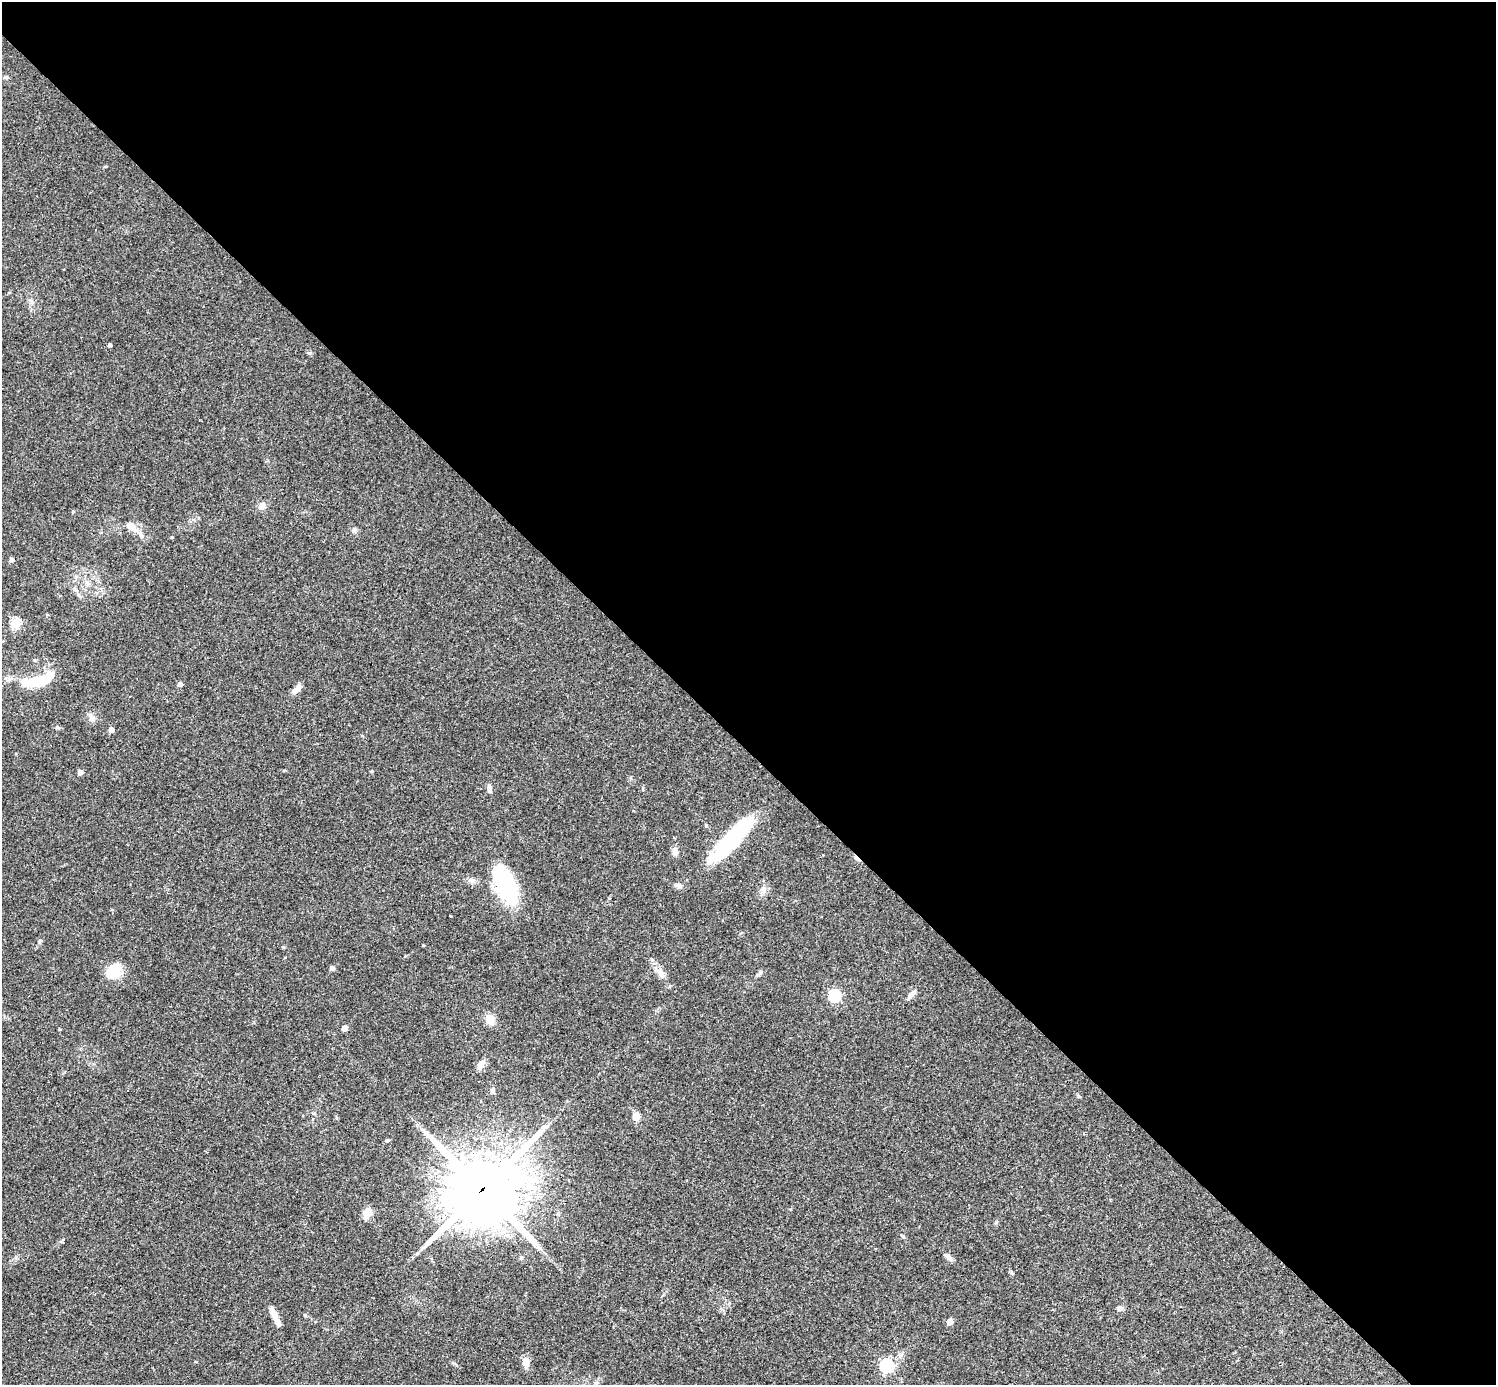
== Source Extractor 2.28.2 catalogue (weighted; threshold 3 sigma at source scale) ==
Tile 8 of 4 x 4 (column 4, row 2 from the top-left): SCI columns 4484-5977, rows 3060-4442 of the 5977 x 5977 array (HDU 1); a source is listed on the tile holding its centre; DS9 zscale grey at full resolution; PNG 1498 x 1387 px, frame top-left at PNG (2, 2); no overlay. Shown black and unused: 54% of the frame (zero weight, under 3 of 4 exposures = <1% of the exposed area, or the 3 px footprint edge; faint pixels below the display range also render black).
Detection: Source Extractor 2.28.2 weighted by HDU 2 'WHT'; one run over the whole footprint, this tile lists its part. Background 0.0358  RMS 0.0044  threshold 0.0196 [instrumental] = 3 sigma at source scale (4.5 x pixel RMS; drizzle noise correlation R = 1.50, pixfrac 1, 0.05/0.05 arcsec/px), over >= 5 px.
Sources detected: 62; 2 inside a brighter object's white glare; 5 cosmic-ray / hot-pixel residue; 1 long thin detection or spike segment (spike, bleed or trail) — not listed; the other 54 listed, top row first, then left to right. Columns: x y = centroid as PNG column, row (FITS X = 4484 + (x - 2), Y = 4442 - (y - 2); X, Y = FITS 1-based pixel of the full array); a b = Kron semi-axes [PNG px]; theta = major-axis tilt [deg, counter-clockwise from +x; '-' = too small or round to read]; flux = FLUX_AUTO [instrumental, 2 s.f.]
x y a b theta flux
6 77 6 5 - 0.72
110 345 4 4 - 1.1
309 353 6 5 - 0.67
262 506 11 8 54 2.3
132 527 18 8 -39 4.7
354 530 6 6 - 1.1
172 537 4 3 - 0.39
12 559 5 4 - 1.5
88 583 7 6 - 1.3
15 623 5 5 - 27
37 681 23 10 8 18
180 684 4 4 - 1.8
297 689 14 7 46 2.5
91 717 11 7 -57 1.9
57 727 6 4 -17 0.73
111 730 4 4 - 3.8
80 772 4 4 - 2.5
489 788 12 5 -79 1.3
706 826 4 4 - 0.48
730 839 68 17 45 38
127 844 2 2 - 0.3
675 851 9 6 -77 2.4
472 880 11 7 -21 1.8
505 885 50 23 -67 28
763 890 11 6 -82 2
450 916 3 3 - 5.2
40 941 6 5 - 0.64
423 945 3 3 - 0.31
332 968 6 5 - 1
114 972 19 15 31 9.2
760 972 8 5 63 0.93
661 974 17 8 -61 3.6
911 994 15 5 48 2
834 996 6 6 - 56
490 1019 11 9 -69 5.5
344 1028 4 4 - 4.2
59 1029 4 3 - 0.38
481 1064 15 6 53 2.6
127 1090 3 2 - 0.37
492 1090 7 5 61 0.86
1078 1096 6 4 -37 0.61
636 1116 10 8 88 3.1
388 1140 5 4 - 0.5
482 1189 25 21 38 3700
367 1213 11 8 69 5.1
903 1236 6 4 -22 0.59
949 1257 12 6 -46 1.7
1011 1273 6 4 -89 0.61
1120 1308 7 5 -17 1.8
305 1315 5 4 - 0.57
275 1316 22 6 -67 4.5
950 1322 5 4 - 5.8
526 1362 11 7 -81 3.4
887 1366 6 6 - 76
Overlapping masked pixels (flux is a lower limit): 1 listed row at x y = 482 1189
Unlisted compact peaks at least as high as the median listed source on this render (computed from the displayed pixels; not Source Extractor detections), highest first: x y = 372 771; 521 1258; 454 1363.